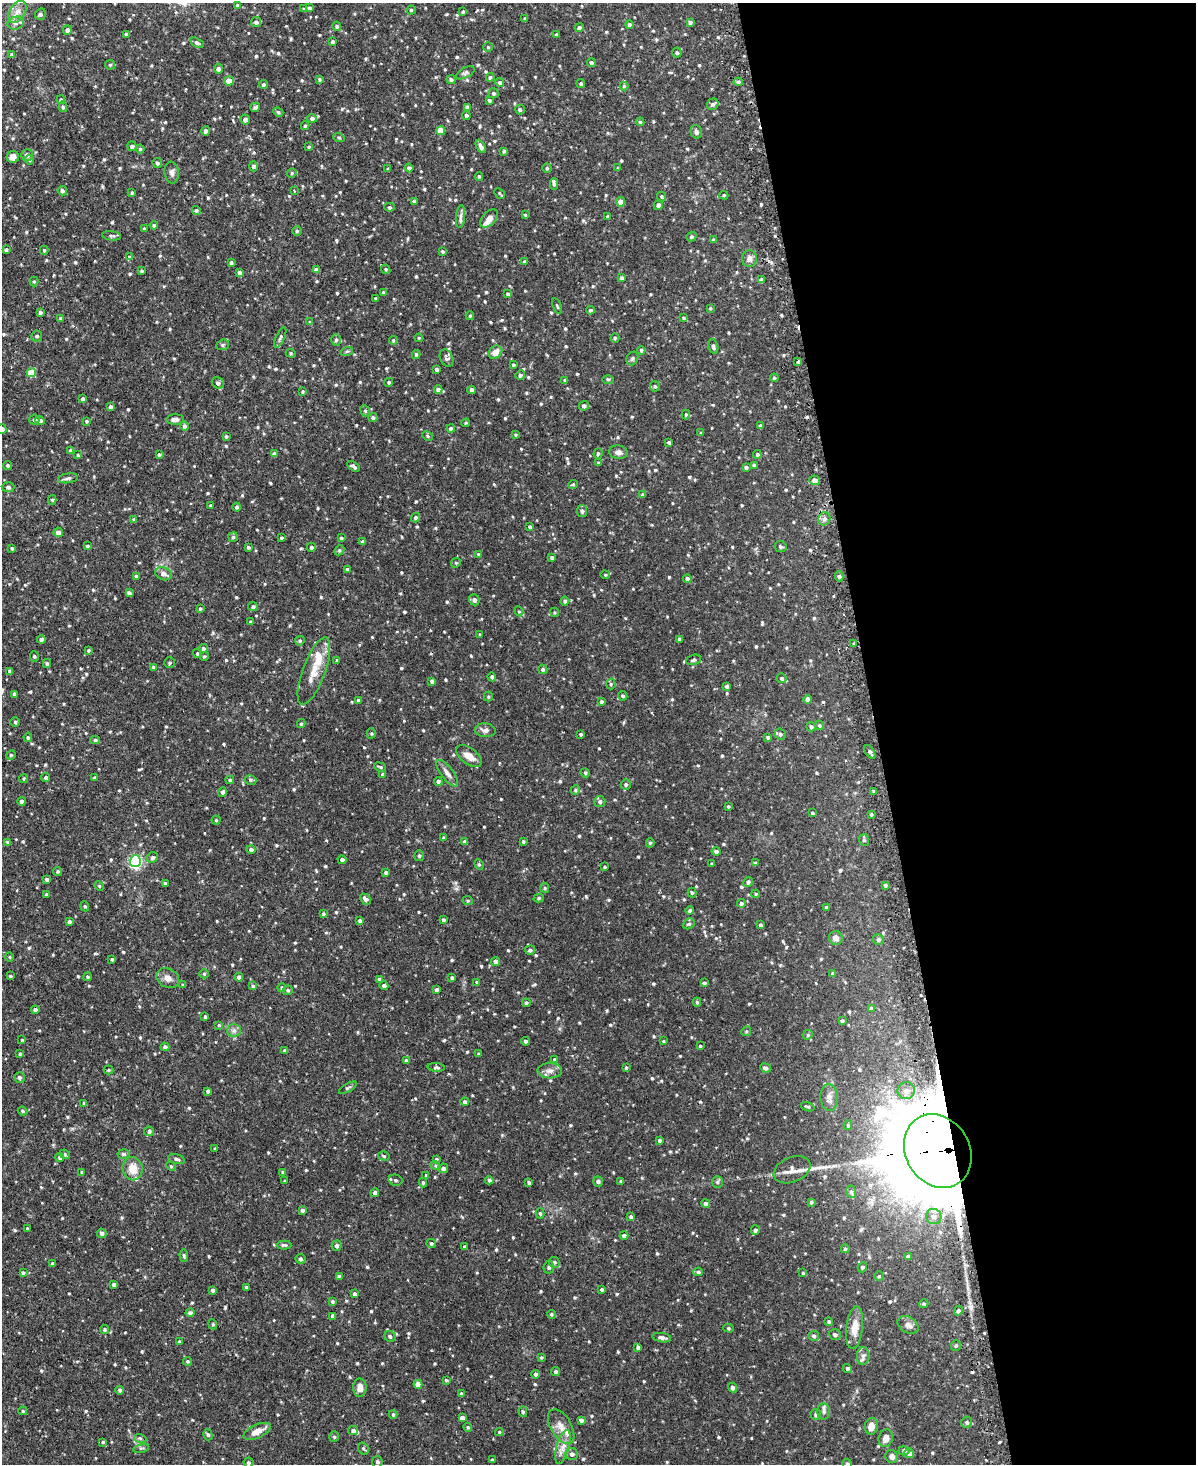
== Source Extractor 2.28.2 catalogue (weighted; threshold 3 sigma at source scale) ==
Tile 8 of 4 x 3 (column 4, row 2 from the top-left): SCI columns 3615-4808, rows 1618-3079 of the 4838 x 4810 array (HDU 1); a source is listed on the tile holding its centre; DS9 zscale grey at full resolution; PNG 1198 x 1466 px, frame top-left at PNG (2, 3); each listed source drawn as its Kron ellipse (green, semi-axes under 4 px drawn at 4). Shown black and unused: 27% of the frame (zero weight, under 2 of 3 exposures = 4% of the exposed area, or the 3 px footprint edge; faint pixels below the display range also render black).
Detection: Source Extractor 2.28.2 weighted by HDU 2 'WHT'; one run over the whole footprint, this tile lists its part. Background 0.0943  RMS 0.0055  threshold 0.0249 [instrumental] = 3 sigma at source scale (4.5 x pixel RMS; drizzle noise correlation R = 1.50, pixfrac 1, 0.05/0.05 arcsec/px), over >= 5 px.
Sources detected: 798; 3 inside a brighter object's white glare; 5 cosmic-ray / hot-pixel residue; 1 long thin detection or spike segment (spike, bleed or trail) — neither listed nor drawn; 8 inside a brighter listed object's ellipse — not listed separately; of the other 781, all 500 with FLUX_AUTO >= 0.633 (the completeness limit of this list) listed and drawn (281 fainter detections not listed), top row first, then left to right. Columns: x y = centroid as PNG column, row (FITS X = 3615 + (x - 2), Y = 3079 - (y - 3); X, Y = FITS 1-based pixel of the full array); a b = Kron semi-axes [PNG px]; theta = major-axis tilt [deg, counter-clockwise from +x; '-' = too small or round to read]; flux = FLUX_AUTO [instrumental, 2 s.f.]
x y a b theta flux
237 5 4 4 - 1
309 8 4 4 - 1.5
304 9 4 3 - 0.94
411 10 4 4 - 0.71
17 12 12 7 57 3.6
463 12 4 4 - 0.69
40 14 6 5 - 1.2
525 19 3 3 - 0.97
256 22 5 5 - 1.4
690 22 4 4 - 1.3
16 23 8 6 18 1.9
629 24 4 4 - 1.3
337 26 4 4 - 1.2
579 27 4 4 - 1.5
67 30 5 4 - 1.8
126 35 3 3 - 1.1
556 35 3 3 - 1.1
332 42 3 3 - 1.2
197 43 7 4 -29 1.2
488 47 5 4 - 0.65
677 53 5 5 - 1.1
11 54 4 3 - 0.75
591 63 4 4 - 1.1
110 65 5 5 - 0.68
218 69 5 4 - 2
465 73 10 5 28 1.2
490 77 4 4 - 0.88
319 79 4 3 - 0.9
451 79 4 4 - 1.2
229 81 5 4 - 6.4
500 82 4 4 - 1.5
738 82 4 4 - 0.9
581 83 4 4 - 0.96
263 84 4 4 - 1.2
624 86 4 4 - 0.68
493 93 5 5 - 1.1
61 100 4 3 - 0.63
489 100 3 3 - 0.9
713 104 6 5 - 1.2
63 107 5 4 - 1
255 107 5 3 - 1.1
467 107 4 4 - 1.5
520 109 5 5 - 0.98
278 112 5 4 - 0.7
466 116 4 4 - 1.5
312 118 4 4 - 1.7
245 120 5 5 - 1.6
640 122 4 4 - 0.72
305 126 4 3 - 0.76
205 131 5 4 - 1.6
441 131 4 4 - 8.1
696 132 7 5 -74 1.3
339 138 6 3 -19 0.65
132 146 5 4 - 1.5
481 146 7 4 -60 2
309 147 4 3 - 0.75
140 149 4 4 - 0.75
504 151 4 3 - 0.75
27 155 5 5 - 1.9
13 157 6 6 - 3.3
30 160 5 4 - 0.86
157 163 5 4 - 1
254 166 5 4 - 1.6
409 168 4 4 - 1.7
547 168 4 4 - 0.7
618 168 4 3 - 0.83
388 169 3 3 - 0.94
172 172 11 7 -83 2.1
292 173 5 4 - 0.75
479 176 4 4 - 0.76
554 184 6 4 -89 0.85
294 190 4 3 - 0.8
62 191 5 4 - 1.3
132 193 4 3 - 0.75
499 193 6 4 -46 0.72
724 195 5 4 - 0.69
662 196 5 4 - 0.69
414 201 3 3 - 1
621 202 4 4 - 5.6
658 205 5 4 - 1.6
390 207 5 4 - 0.8
196 210 4 4 - 0.99
525 215 4 4 - 0.66
460 216 11 4 84 1.8
608 217 3 3 - 0.98
489 218 11 6 46 4
154 225 4 4 - 0.99
144 229 3 3 - 0.77
297 231 5 4 - 0.83
111 236 9 4 -7 1.2
691 237 5 5 - 0.97
713 240 4 4 - 0.88
6 250 3 3 - 0.98
44 250 4 4 - 0.69
443 251 3 3 - 0.74
130 257 4 3 - 2.1
749 259 8 7 - 2.4
525 262 4 3 - 1.2
231 263 4 3 - 0.9
386 269 5 4 - 0.72
316 270 4 4 - 1.7
142 271 4 4 - 0.95
239 273 4 3 - 1.6
622 278 4 3 - 1.3
761 280 4 4 - 2.4
34 282 5 4 - 0.64
383 293 4 3 - 0.78
508 294 4 4 - 1
376 299 3 3 - 0.75
557 306 8 4 -71 0.81
710 308 4 3 - 0.66
590 310 4 4 - 1
40 312 4 3 - 1.5
470 316 4 4 - 0.83
61 318 4 3 - 0.66
684 318 4 4 - 0.77
310 322 4 4 - 0.75
37 336 5 5 - 1.3
280 337 11 4 66 1.2
419 338 4 3 - 0.64
615 338 4 4 - 0.72
336 340 5 5 - 0.95
393 340 4 4 - 0.64
223 345 6 5 - 0.87
713 346 7 4 -76 1.5
641 350 4 3 - 0.86
347 351 6 4 18 0.71
495 352 7 6 - 4.6
291 353 5 4 - 0.73
416 355 4 3 - 0.82
447 358 9 6 -63 1.5
632 359 7 5 61 1
798 362 3 3 - 3.2
513 365 4 4 - 0.75
437 369 3 3 - 1.1
31 373 5 5 - 12
520 375 5 4 - 1.2
774 378 4 4 - 0.73
608 379 6 4 -1 0.65
565 380 4 4 - 0.81
389 382 4 4 - 0.92
218 383 6 5 - 1.6
655 386 5 4 - 0.92
438 390 4 4 - 2.5
472 390 4 4 - 1.2
302 391 4 4 - 0.64
83 399 4 4 - 1.2
110 406 3 3 - 1.3
584 406 5 5 - 1.3
365 411 6 4 -66 0.87
686 414 5 4 - 0.65
373 418 4 4 - 1.2
175 419 9 5 1 2.2
34 420 5 5 - 1.5
40 421 5 4 - 2.3
87 421 4 3 - 0.71
466 423 4 3 - 0.64
184 426 4 4 - 1.5
760 426 4 3 - 0.76
2 429 5 5 - 2.1
451 429 4 4 - 1.4
701 433 4 4 - 0.65
516 434 4 4 - 0.64
226 436 3 3 - 0.83
428 436 5 4 - 0.79
669 442 3 3 - 0.93
71 450 4 4 - 2
618 452 9 7 -11 2.1
274 454 4 4 - 1.8
598 454 5 4 - 0.99
757 454 4 4 - 1
78 455 4 4 - 0.69
159 455 3 3 - 1
598 463 4 3 - 0.92
8 465 4 4 - 0.76
754 465 4 3 - 1.4
354 466 7 3 -30 1.3
746 467 4 4 - 1.1
68 478 10 5 9 1.3
815 480 5 5 - 2.6
573 484 5 4 - 0.71
8 487 6 5 - 1.2
642 495 4 4 - 0.73
52 500 5 4 - 0.74
211 506 4 4 - 0.98
237 507 4 4 - 0.95
582 511 6 5 - 1.4
416 518 5 4 - 1.1
824 519 7 6 - 1.9
134 520 4 4 - 1.2
530 527 4 3 - 0.97
58 532 5 5 - 2.7
233 537 4 4 - 0.81
281 538 3 3 - 0.67
341 538 4 4 - 0.84
363 542 4 3 - 1.7
87 546 3 3 - 0.74
248 547 3 3 - 1.1
311 547 4 4 - 1.1
780 547 6 5 - 0.9
12 548 3 3 - 0.75
339 550 5 4 - 0.83
478 554 4 3 - 0.68
552 557 4 3 - 1
456 563 5 4 - 0.64
347 569 3 3 - 0.79
164 574 8 6 -21 2.3
605 575 5 4 - 0.72
136 576 3 3 - 0.76
839 576 5 4 - 1.1
687 579 4 4 - 1.6
129 593 4 4 - 1.5
474 600 6 5 - 1.8
565 601 4 4 - 1.3
253 607 5 4 - 1.1
200 609 4 3 - 0.84
519 611 5 4 - 0.66
554 613 4 4 - 0.65
251 622 3 3 - 0.94
480 635 4 3 - 0.75
41 639 4 4 - 1.5
679 639 4 3 - 1.3
300 641 5 4 - 0.8
854 644 4 3 - 0.74
203 648 4 4 - 1.2
89 650 4 4 - 0.65
197 653 5 4 - 0.73
34 656 5 4 - 0.77
204 656 5 4 - 0.75
693 660 8 5 17 1.1
337 661 4 3 - 0.73
47 663 4 3 - 0.88
170 663 5 5 - 0.82
154 667 4 4 - 1.3
543 669 4 4 - 1.3
10 671 3 3 - 1.3
314 671 35 11 70 9.9
492 677 4 4 - 1.2
782 678 5 4 - 1.1
432 681 4 3 - 1.5
611 684 5 4 - 0.83
727 686 4 4 - 1.1
14 694 3 3 - 1.2
623 696 5 4 - 0.86
488 697 5 4 - 0.67
808 699 4 4 - 3.1
358 700 3 3 - 1.5
601 701 4 4 - 1.2
15 722 4 4 - 0.74
301 724 4 3 - 0.83
819 725 5 4 - 0.9
811 727 4 4 - 1.3
485 730 10 7 -6 2.1
371 733 5 4 - 0.66
581 734 4 3 - 0.86
780 734 6 5 - 1.3
28 737 5 4 - 0.84
768 737 4 3 - 0.84
95 740 5 4 - 0.91
870 752 7 4 -56 1.6
11 755 5 4 - 0.73
469 756 15 8 -36 4.9
380 767 6 3 -20 0.73
447 773 16 6 -53 2.9
585 773 4 4 - 0.67
383 775 4 4 - 1.5
24 778 4 4 - 0.67
46 778 4 4 - 1.1
95 778 4 4 - 1.1
230 780 4 4 - 1
251 780 6 4 -16 0.94
438 781 4 4 - 1.2
626 784 5 5 - 1.1
575 790 5 4 - 0.71
874 791 3 3 - 4
222 792 5 4 - 1.3
22 801 4 4 - 1.6
600 802 5 5 - 1.4
728 806 4 4 - 0.71
812 813 4 3 - 0.7
871 814 4 3 - 0.75
216 820 4 4 - 0.71
444 838 4 4 - 1
864 840 6 5 - 0.86
523 841 4 3 - 0.7
8 842 4 4 - 1.2
465 842 4 4 - 2
650 843 4 4 - 0.85
251 849 4 4 - 1.5
716 851 4 4 - 1.3
419 856 5 5 - 1
152 857 5 5 - 1.2
342 860 4 4 - 1.6
135 861 6 5 - 92
755 863 4 4 - 0.71
479 864 5 4 - 0.77
712 864 3 3 - 0.74
605 867 4 3 - 0.69
58 871 4 4 - 0.81
386 872 4 3 - 0.98
47 880 4 4 - 1.2
748 882 5 4 - 1.2
165 883 4 3 - 0.74
885 885 3 3 - 0.98
99 886 5 4 - 0.69
545 888 5 4 - 0.7
692 893 5 4 - 0.8
756 894 4 3 - 0.7
46 895 3 3 - 1
539 898 5 4 - 0.9
366 899 6 4 -47 1.9
468 901 5 4 - 0.72
741 903 4 4 - 1.3
85 906 5 4 - 0.66
826 907 3 3 - 0.8
690 911 4 4 - 1.3
323 914 4 4 - 0.86
443 920 4 3 - 1.2
360 921 4 4 - 1.1
69 922 4 3 - 1.4
689 924 6 5 - 0.89
760 925 4 3 - 1.3
836 938 7 6 - 2.5
878 940 5 5 - 1.4
530 950 5 4 - 1.1
9 957 5 4 - 0.66
112 959 4 3 - 0.82
496 962 4 4 - 2
833 973 4 3 - 0.86
204 974 5 4 - 0.68
10 976 3 3 - 0.7
87 977 4 4 - 0.74
239 977 4 4 - 2
168 978 12 9 -28 3.4
452 978 4 4 - 1.2
379 979 4 4 - 0.79
477 982 4 3 - 0.77
704 983 4 4 - 1.2
183 985 4 3 - 0.65
253 986 4 4 - 1.1
384 986 4 4 - 1.1
282 988 4 4 - 0.94
288 990 5 4 - 0.91
436 990 3 3 - 1.3
697 1002 4 4 - 0.87
526 1003 4 4 - 0.97
871 1008 4 3 - 0.83
35 1010 4 4 - 1.7
205 1017 4 3 - 0.86
842 1021 3 3 - 0.91
219 1025 4 4 - 0.76
234 1030 7 6 - 1.6
746 1031 5 4 - 0.64
808 1035 5 4 - 0.71
22 1040 3 3 - 0.65
525 1041 4 4 - 1
663 1041 3 3 - 0.63
700 1046 4 3 - 0.66
165 1047 4 4 - 1.5
285 1051 4 3 - 1.5
20 1054 4 4 - 0.84
479 1054 3 3 - 0.93
554 1060 4 3 - 1.7
406 1061 4 3 - 0.99
436 1067 8 4 -5 1.1
626 1068 4 3 - 0.67
765 1068 5 4 - 1.4
108 1070 5 4 - 0.72
550 1071 12 7 0 2.8
19 1077 5 5 - 1.2
348 1088 10 3 30 0.94
906 1090 9 8 - 3.7
208 1091 4 4 - 1
829 1098 13 8 -85 3.2
465 1102 4 4 - 1.4
84 1103 4 3 - 0.92
808 1107 7 3 -19 0.82
23 1111 5 3 - 0.75
848 1125 5 4 - 0.73
149 1131 5 5 - 1.4
660 1140 3 3 - 1.2
215 1149 3 3 - 0.7
938 1151 38 32 -58 9700
65 1154 5 4 - 0.78
124 1154 6 4 -5 1.3
384 1156 6 4 -18 0.89
60 1158 4 4 - 1
177 1159 8 4 -13 1.1
436 1159 4 3 - 0.75
171 1166 5 4 - 0.69
435 1166 5 4 - 0.7
443 1168 5 5 - 1.5
133 1169 12 10 -79 7.1
792 1170 19 12 23 3.7
82 1172 4 3 - 0.71
283 1172 4 3 - 0.79
426 1175 4 3 - 0.8
395 1180 7 5 -15 1.3
489 1180 4 4 - 1.1
285 1181 4 3 - 0.65
598 1181 5 4 - 1.2
621 1181 3 3 - 0.75
529 1182 4 3 - 0.77
717 1182 6 5 - 0.92
423 1183 5 4 - 0.76
851 1192 6 5 - 1.1
375 1193 4 4 - 1.8
811 1202 3 3 - 0.85
706 1204 4 4 - 1.7
302 1210 3 3 - 1.3
540 1213 5 4 - 0.72
934 1216 8 7 - 2.1
631 1217 4 3 - 1
27 1228 3 3 - 0.64
755 1230 5 4 - 1.2
102 1233 5 4 - 1.4
624 1235 4 4 - 1.2
431 1243 5 4 - 0.8
284 1245 7 4 -1 1
337 1246 5 5 - 1.5
464 1246 3 3 - 0.7
845 1249 4 4 - 1
184 1256 6 4 -86 0.81
908 1257 4 3 - 1.6
300 1259 5 5 - 1.2
554 1262 6 5 - 1.1
52 1264 4 3 - 0.88
549 1267 6 5 - 1.2
862 1267 5 4 - 1.3
698 1272 4 4 - 0.99
23 1273 3 3 - 0.68
803 1273 4 3 - 0.65
339 1276 4 3 - 1.6
879 1276 4 4 - 0.71
114 1285 4 4 - 1.8
246 1287 3 3 - 0.73
212 1290 4 4 - 1.1
602 1290 4 3 - 0.9
354 1294 3 3 - 1.1
332 1301 4 4 - 0.78
924 1304 5 4 - 0.71
958 1311 5 4 - 1.2
190 1313 4 4 - 1.3
551 1314 4 4 - 0.87
333 1316 4 4 - 2
829 1322 4 4 - 0.9
213 1324 5 4 - 0.72
908 1325 11 8 -31 3
728 1328 5 4 - 0.76
855 1328 21 8 84 7
104 1329 5 4 - 1
835 1334 6 5 - 1.3
390 1336 6 5 - 1.1
814 1336 5 5 - 1.4
662 1338 9 4 -9 2.1
179 1341 3 3 - 0.7
956 1346 5 5 - 0.83
638 1347 4 3 - 1.4
863 1356 9 6 86 1.9
541 1357 4 4 - 0.72
187 1361 4 4 - 0.76
847 1368 5 4 - 1
556 1372 4 4 - 1.1
536 1374 4 4 - 1.1
446 1380 3 3 - 0.64
418 1384 4 4 - 4.6
360 1388 9 6 90 3.4
732 1388 5 4 - 1.7
120 1390 4 4 - 1.3
461 1394 4 3 - 0.92
23 1411 4 4 - 0.73
523 1412 5 4 - 0.87
824 1412 8 6 -90 1.6
393 1414 4 3 - 0.79
816 1414 5 5 - 1.7
462 1418 4 4 - 2.6
581 1420 4 4 - 1.3
967 1422 6 5 - 1.1
871 1426 8 6 76 4.1
468 1427 4 4 - 0.84
561 1427 19 10 -59 5.4
353 1430 5 4 - 1.6
257 1431 14 6 25 4.9
499 1432 4 4 - 0.64
208 1435 6 4 -72 0.97
334 1437 5 4 - 0.92
140 1438 6 4 -19 0.83
886 1438 9 7 74 3.9
103 1442 4 4 - 0.9
563 1447 17 6 74 4.1
141 1448 8 3 12 0.81
363 1448 6 5 - 0.91
904 1451 5 4 - 1.4
909 1453 5 5 - 2.4
572 1454 6 6 - 1.9
892 1456 6 6 - 2.5
492 1460 4 3 - 0.84
377 1462 5 5 - 0.87
249 1463 5 5 - 0.88
847 1464 5 4 - 1.3
Overlapping masked pixels (flux is a lower limit): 1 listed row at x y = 938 1151
Isophote crosses this tile's border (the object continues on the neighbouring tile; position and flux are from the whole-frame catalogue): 2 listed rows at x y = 2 429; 847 1464